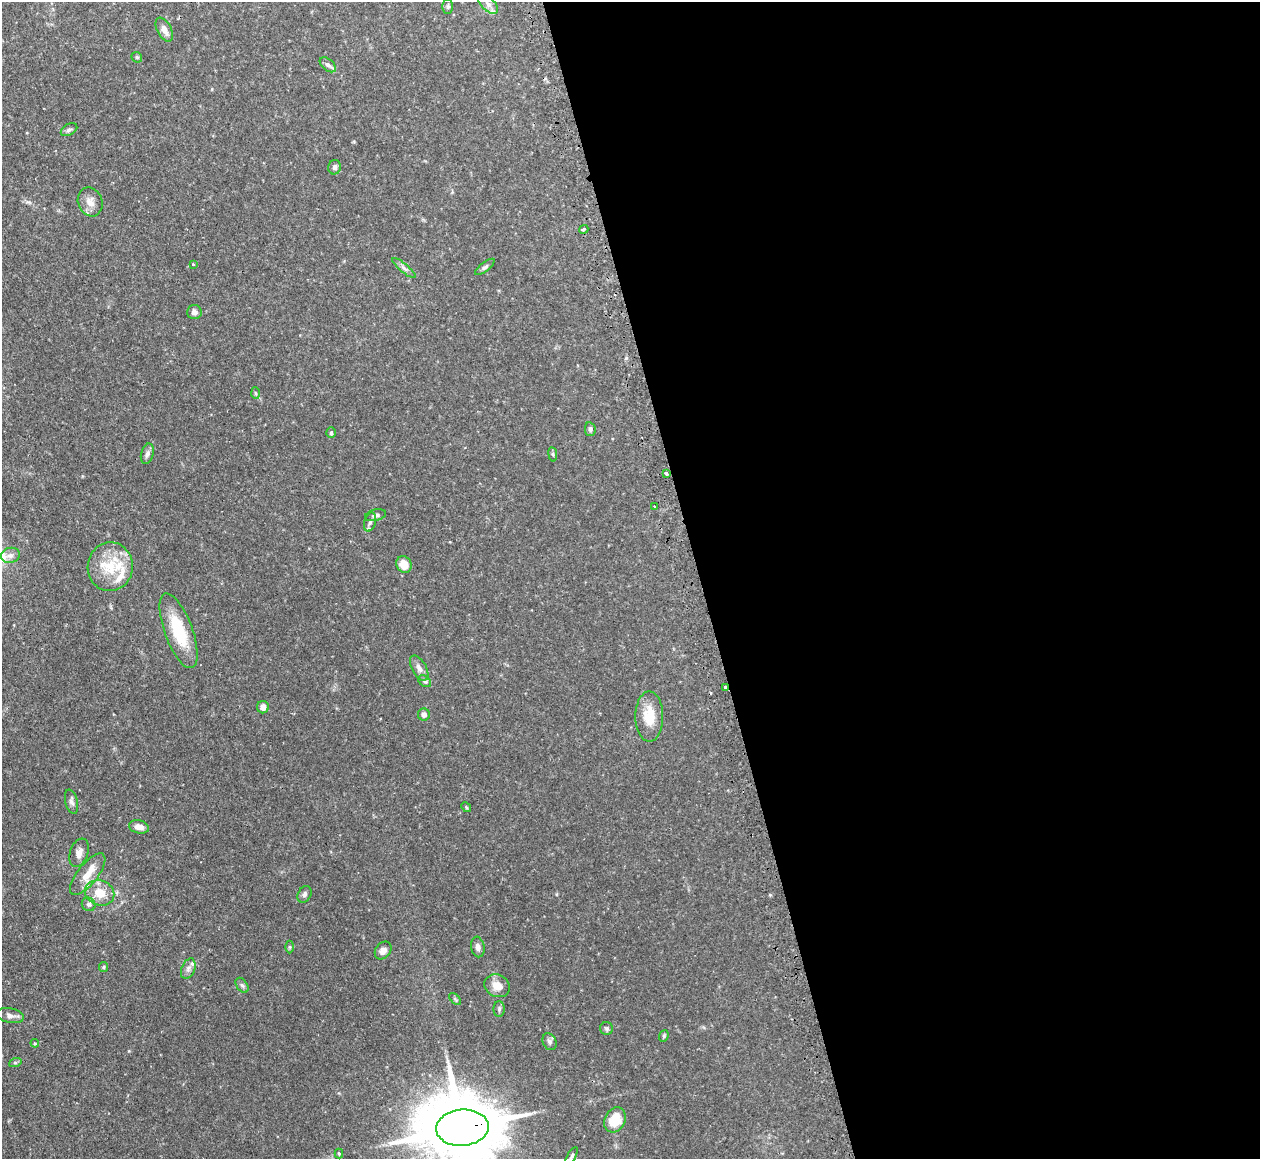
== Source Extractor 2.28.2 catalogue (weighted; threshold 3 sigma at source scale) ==
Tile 8 of 4 x 4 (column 4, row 2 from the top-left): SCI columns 3808-5065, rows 2477-3633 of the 5098 x 5072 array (HDU 1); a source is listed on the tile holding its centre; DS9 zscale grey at full resolution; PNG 1262 x 1161 px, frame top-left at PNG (2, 2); each listed source drawn as its Kron ellipse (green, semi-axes under 4 px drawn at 4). Shown black and unused: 45% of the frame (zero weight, under 2 of 3 exposures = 4% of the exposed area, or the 3 px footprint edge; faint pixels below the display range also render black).
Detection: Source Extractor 2.28.2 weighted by HDU 2 'WHT'; one run over the whole footprint, this tile lists its part. Background 0.105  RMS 0.0067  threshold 0.0304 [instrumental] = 3 sigma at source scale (4.5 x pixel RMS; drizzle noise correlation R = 1.50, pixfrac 1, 0.05/0.05 arcsec/px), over >= 5 px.
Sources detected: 67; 1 cosmic-ray / hot-pixel residue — neither listed nor drawn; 7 inside a brighter listed object's ellipse — not listed separately; the other 59 listed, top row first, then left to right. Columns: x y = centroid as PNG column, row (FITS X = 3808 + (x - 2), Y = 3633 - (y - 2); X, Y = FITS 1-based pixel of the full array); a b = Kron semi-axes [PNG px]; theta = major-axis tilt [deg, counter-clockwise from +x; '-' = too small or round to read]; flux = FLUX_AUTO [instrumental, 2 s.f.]
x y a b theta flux
488 4 12 6 -45 2.7
448 7 7 5 -90 1.1
164 30 13 7 -62 5.3
137 57 6 5 - 0.9
328 65 10 5 -40 2
69 130 9 5 28 1.6
335 167 7 6 - 1.9
90 202 15 12 -69 6
584 229 5 3 - 5.2
193 264 3 2 - 0.44
485 267 12 4 38 1.6
404 268 15 4 -40 2.2
194 312 7 7 - 2.3
256 393 6 4 -87 0.87
590 429 7 5 -78 1.3
331 433 5 4 - 1
147 454 10 6 75 2.4
553 454 7 4 -82 0.96
666 473 4 3 - 1.9
654 506 3 3 - 1.2
376 515 11 5 13 2.5
370 522 10 5 73 2.4
10 555 9 7 15 3.3
404 564 9 7 -61 8.8
110 567 24 22 82 22
179 631 39 14 -70 28
419 668 14 7 -60 3.6
425 681 7 5 -39 1.3
725 687 3 3 - 3.5
263 707 6 6 - 3.9
424 714 6 6 - 2.7
649 716 25 14 -89 15
71 802 12 6 -76 2.2
466 807 5 4 - 0.78
139 827 10 6 -15 4.4
79 853 15 9 70 3.9
88 874 25 10 52 9.3
100 893 15 12 -21 11
305 894 9 6 58 1.9
89 904 7 6 - 1.8
290 947 6 4 -90 0.85
478 947 10 6 -81 2.8
383 950 10 7 52 3.6
104 967 5 4 - 0.79
188 969 11 6 68 2.6
242 985 8 5 -53 1.4
497 986 13 11 -27 7.3
455 999 7 4 -46 1
499 1009 8 5 90 1.4
10 1016 13 7 -11 3.1
606 1028 6 6 - 1.3
664 1036 6 4 70 1
549 1042 9 6 -64 1.8
35 1043 4 4 - 0.67
15 1063 6 4 19 1
615 1120 13 10 62 17
462 1128 26 18 4 7600
339 1153 5 4 - 0.75
572 1156 10 4 61 1.5
Overlapping masked pixels (flux is a lower limit): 2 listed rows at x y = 725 687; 462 1128
Isophote crosses this tile's border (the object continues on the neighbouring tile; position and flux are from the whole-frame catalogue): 2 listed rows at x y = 462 1128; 572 1156